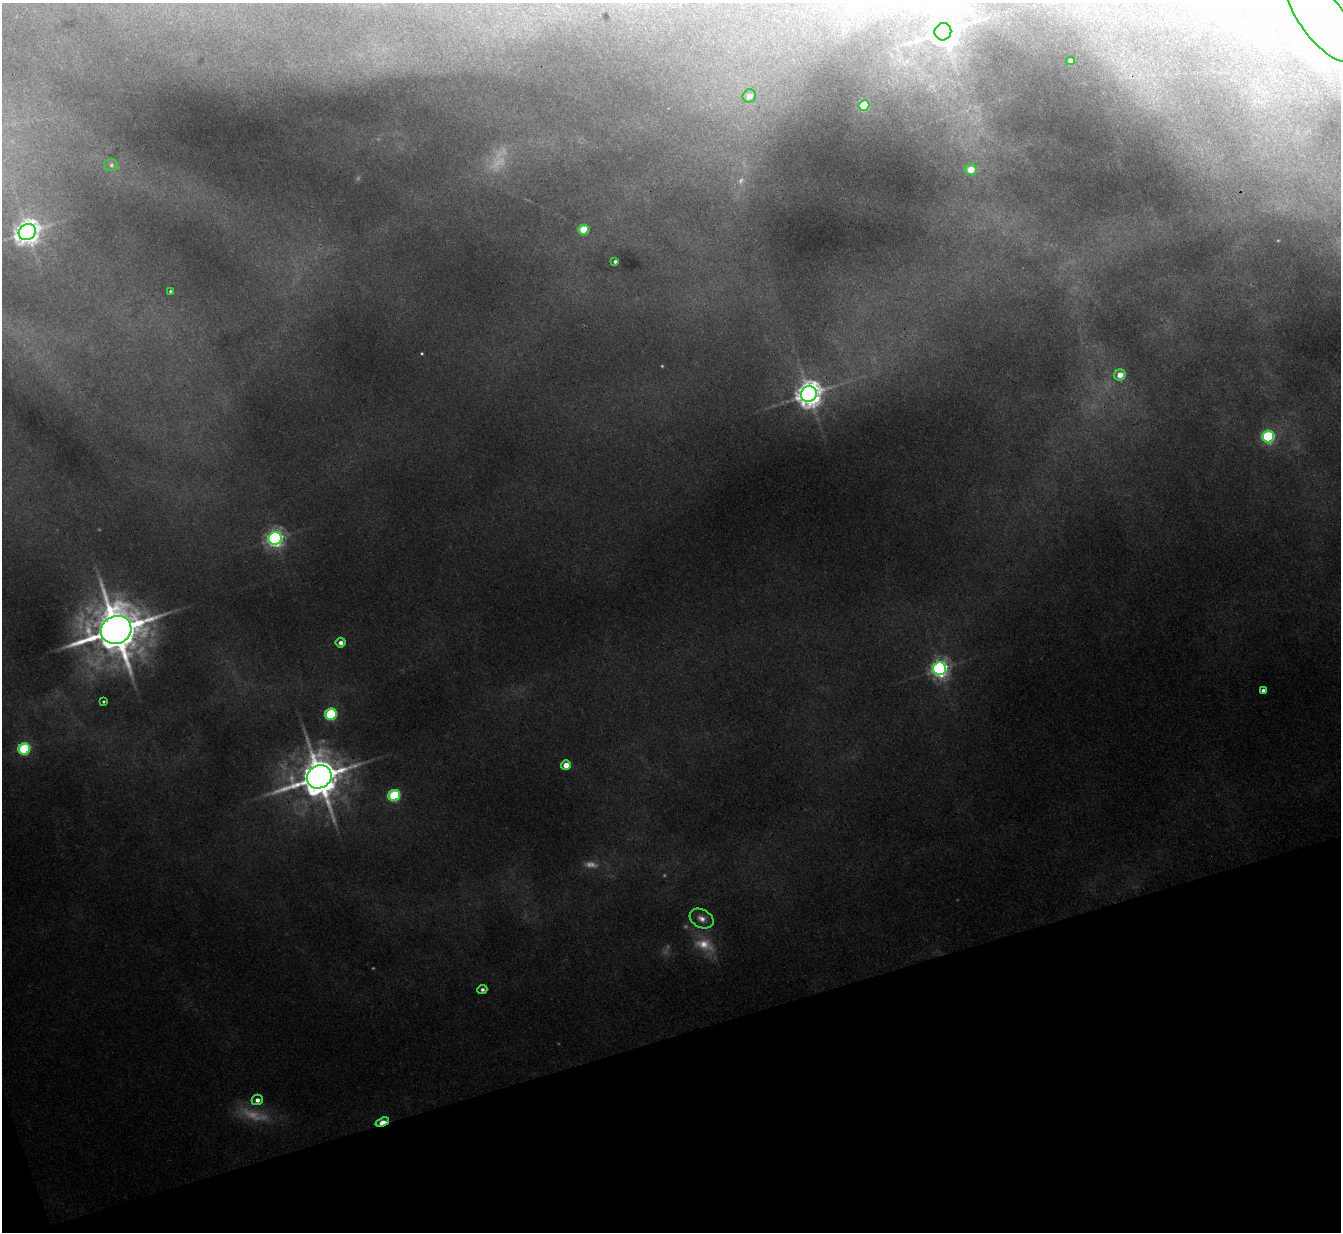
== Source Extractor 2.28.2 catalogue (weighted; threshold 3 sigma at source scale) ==
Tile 14 of 4 x 4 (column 2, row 4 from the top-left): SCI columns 1341-2679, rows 147-1376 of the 5356 x 5341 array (HDU 1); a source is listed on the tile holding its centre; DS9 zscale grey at full resolution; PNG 1343 x 1234 px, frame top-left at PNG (2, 3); each listed source drawn as its Kron ellipse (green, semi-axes under 4 px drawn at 4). Shown black and unused: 16% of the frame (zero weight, under 3 of 4 exposures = <1% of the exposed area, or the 3 px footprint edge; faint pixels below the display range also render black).
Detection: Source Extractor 2.28.2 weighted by HDU 2 'WHT'; one run over the whole footprint, this tile lists its part. Background 0.103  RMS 0.0075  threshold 0.0338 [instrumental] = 3 sigma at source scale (4.5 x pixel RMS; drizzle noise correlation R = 1.50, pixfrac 1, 0.05/0.05 arcsec/px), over >= 5 px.
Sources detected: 37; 8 too faint to see at this stretch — neither listed nor drawn; the other 29 listed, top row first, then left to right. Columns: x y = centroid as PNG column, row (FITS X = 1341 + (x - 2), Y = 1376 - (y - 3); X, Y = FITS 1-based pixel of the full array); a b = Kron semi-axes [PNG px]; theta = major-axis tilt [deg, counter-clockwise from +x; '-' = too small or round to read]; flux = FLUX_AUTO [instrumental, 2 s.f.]
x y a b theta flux
1321 17 54 21 -54 75
943 32 8 8 - 980
1070 61 4 4 - 4.4
749 96 7 6 - 8.7
864 106 5 5 - 42
111 165 7 6 - 1.8
971 170 6 5 - 16
584 229 5 5 - 32
27 232 9 7 37 730
615 261 4 3 - 1.9
170 291 4 3 - 1
1120 375 6 5 - 10
809 394 8 7 - 920
1268 437 6 6 - 110
275 538 6 6 - 310
116 630 15 13 22 4300
341 643 5 5 - 3.8
940 669 6 6 - 330
1263 690 4 3 - 2.7
103 702 3 3 - 1
331 714 6 5 - 89
24 749 6 5 - 89
566 765 5 4 - 10
319 777 13 11 30 2900
394 795 6 5 - 78
702 919 12 9 -28 5.7
482 989 5 4 - 2.2
257 1100 6 5 - 4.5
382 1122 7 3 20 21
Overlapping masked pixels (flux is a lower limit): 1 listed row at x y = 382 1122
Isophote crosses this tile's border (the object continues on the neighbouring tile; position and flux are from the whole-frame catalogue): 1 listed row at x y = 1321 17